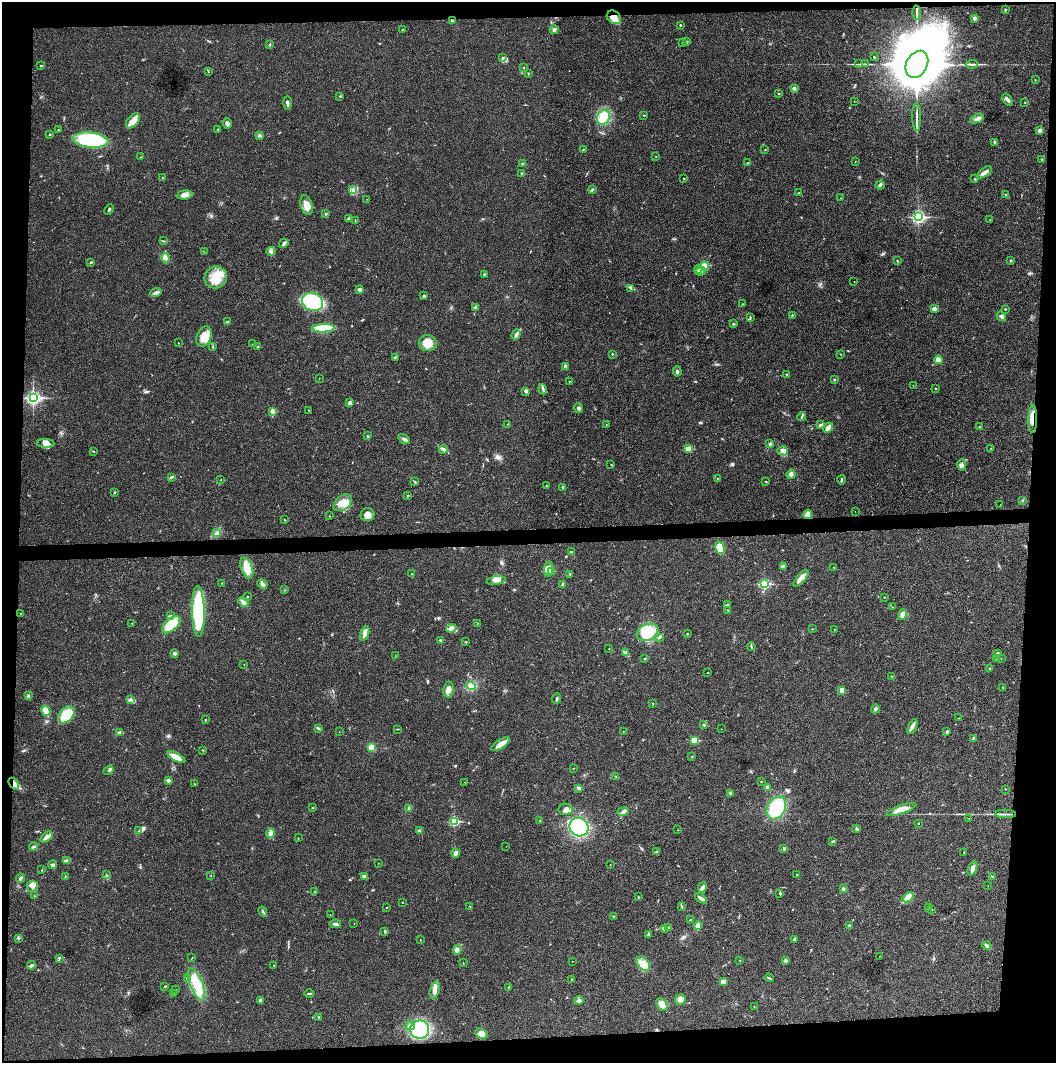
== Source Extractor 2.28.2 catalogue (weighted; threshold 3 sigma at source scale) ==
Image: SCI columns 4-4218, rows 2-4245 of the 4219 x 4245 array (HDU 1 of 3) = the unmasked area's bounding box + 8 px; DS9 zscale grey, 4 x 4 block average (1 PNG px = mean of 4 x 4 image px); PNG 1058 x 1065 px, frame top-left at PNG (2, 2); each listed source drawn as its Kron ellipse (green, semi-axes under 4 px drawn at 4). Shown black and unused: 9% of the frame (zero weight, under 3 of 4 exposures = <1% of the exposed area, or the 3 px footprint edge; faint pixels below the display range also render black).
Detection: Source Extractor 2.28.2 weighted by HDU 2 'WHT'. Background 0.0195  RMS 0.0041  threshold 0.0186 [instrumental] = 3 sigma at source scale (4.5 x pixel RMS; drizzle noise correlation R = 1.50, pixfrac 1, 0.05/0.05 arcsec/px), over >= 5 px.
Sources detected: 382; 5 inside a brighter object's white glare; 2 cosmic-ray / hot-pixel residue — neither listed nor drawn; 7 coinciding with a brighter row at this scale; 11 inside a brighter listed object's ellipse — not listed separately; the other 357 listed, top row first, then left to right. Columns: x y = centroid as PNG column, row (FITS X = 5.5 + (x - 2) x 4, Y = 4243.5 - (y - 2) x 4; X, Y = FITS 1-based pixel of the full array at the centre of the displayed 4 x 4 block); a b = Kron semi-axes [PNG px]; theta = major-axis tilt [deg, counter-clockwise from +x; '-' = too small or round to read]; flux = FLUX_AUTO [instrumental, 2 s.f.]
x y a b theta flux
1005 10 3 2 - 1.8
917 13 7 2 89 4.9
614 17 8 6 -40 22
974 18 3 3 - 5.3
452 21 4 3 - 4.5
681 25 3 2 - 1.6
402 30 2 2 - 1.5
554 30 4 3 - 6.6
686 42 2 2 - 0.94
682 43 2 2 - 0.7
270 45 2 2 - 1.8
503 57 2 2 - 1.6
874 57 2 2 - 2
858 64 4 2 - 2.3
865 64 2 2 - 1
917 64 14 10 62 20000
972 64 6 2 2 3.9
41 66 2 2 - 4.9
524 68 2 2 - 0.85
208 72 2 2 - 0.89
528 73 2 2 - 1.8
1035 80 2 2 - 0.92
794 88 3 3 - 4.7
779 94 2 2 - 1.7
340 97 2 2 - 0.76
1007 100 7 3 -56 8.4
854 101 2 2 - 0.56
1025 102 2 2 - 1.1
287 103 7 2 -89 5.9
644 115 3 2 - 1.6
603 117 8 6 66 53
917 117 14 2 -90 8.6
977 119 7 3 25 9.1
133 121 9 5 47 21
227 123 5 3 - 5.5
218 129 2 2 - 2
58 130 2 2 - 1.2
1040 130 3 3 - 9.6
49 134 2 2 - 1.3
259 135 3 3 - 3.5
91 140 18 7 -5 210
995 142 3 2 - 1.8
583 150 3 2 - 1.6
765 150 2 2 - 0.97
141 157 2 2 - 0.8
656 157 2 2 - 0.58
1042 159 2 2 - 2.8
855 161 2 2 - 0.51
748 162 3 2 - 1.4
523 164 3 2 - 2.4
984 172 8 3 35 11
522 173 2 2 - 1.7
163 178 2 2 - 1.7
684 178 2 2 - 2.2
975 179 2 2 - 1.6
880 185 5 3 - 4
353 190 3 3 - 4.7
592 190 3 2 - 4.1
798 193 2 2 - 1.2
1005 194 2 2 - 1.5
184 195 8 4 7 11
841 198 2 2 - 0.47
367 199 2 2 - 0.56
306 205 10 5 -74 19
109 210 5 2 - 3.6
325 214 2 2 - 1.7
918 217 3 2 - 480
348 218 3 2 - 2.3
990 220 2 2 - 0.96
355 221 2 2 - 1.1
163 241 3 2 - 1.6
284 243 5 3 - 7.2
271 251 4 3 - 5.3
204 252 2 2 - 0.65
165 258 5 3 - 6.6
897 261 2 2 - 1.8
1011 261 2 2 - 2.5
91 262 3 2 - 2.6
705 265 4 3 - 16
698 269 4 2 - 3.7
701 271 5 2 - 3.8
484 274 2 2 - 2
216 277 11 10 - 50
854 282 2 2 - 0.54
630 288 2 2 - 1.4
360 290 2 2 - 17
156 293 6 4 18 7.2
424 296 3 2 - 2.3
312 302 11 9 -22 190
742 304 2 2 - 0.81
475 307 3 2 - 5.3
934 308 2 2 - 24
1005 309 2 2 - 1.3
792 315 2 2 - 1.7
1001 316 5 3 - 8.6
750 317 3 2 - 1.6
228 322 3 2 - 3.2
733 324 3 2 - 2.2
323 328 11 4 3 120
516 335 5 3 - 5.8
204 336 10 7 66 39
178 343 2 2 - 1.1
428 343 9 8 - 32
253 344 2 2 - 1.4
213 347 3 2 - 1.4
258 347 2 2 - 5.1
612 354 2 2 - 1.6
841 354 2 2 - 0.75
395 357 4 2 - 2.8
938 360 4 3 - 19
565 367 4 2 - 4.3
677 371 5 3 - 4.2
787 375 3 2 - 2.2
319 379 2 2 - 0.53
834 380 2 2 - 4.9
569 381 2 2 - 0.97
913 386 2 2 - 0.48
936 388 2 2 - 1.1
543 389 5 3 - 5.6
526 391 4 3 - 4.3
33 397 3 3 - 710
350 403 4 3 - 7.3
578 408 5 3 - 5.7
272 411 4 4 - 9
309 411 2 2 - 0.9
802 417 4 2 - 3.7
1033 419 14 4 90 34
508 424 2 2 - 0.49
606 424 2 2 - 0.65
821 425 4 2 - 5
980 426 2 2 - 1.8
828 428 5 3 - 19
367 436 2 2 - 1.5
404 439 6 3 -32 5.6
46 443 8 4 -1 11
770 444 3 3 - 4.3
991 448 2 2 - 0.66
443 449 4 3 - 4.6
688 449 2 2 - 59
93 451 2 2 - 1.1
782 451 5 4 - 8.3
611 465 2 2 - 1.1
962 465 6 3 88 6.8
791 474 5 3 - 5
172 477 4 2 - 2.8
717 478 2 2 - 1
221 479 2 2 - 0.67
841 480 4 2 - 3.3
414 481 3 2 - 1.9
766 481 2 2 - 1.2
546 486 2 2 - 1.4
563 487 3 2 - 3.8
114 492 3 2 - 1.9
408 496 2 2 - 2.1
1022 500 2 2 - 0.78
343 503 10 7 41 24
1000 505 2 2 - 0.58
855 511 2 2 - 0.39
808 514 4 3 - 23
367 515 7 6 - 17
329 516 2 2 - 0.94
285 520 2 2 - 1.2
217 533 4 2 - 3.6
720 548 6 4 -74 49
571 552 3 2 - 2.4
783 566 3 2 - 6.1
834 567 2 2 - 1
247 568 11 5 -69 39
549 569 8 4 84 17
551 571 2 2 - 30
412 574 2 2 - 1.6
570 574 2 2 - 0.92
801 578 10 3 48 20
496 580 9 4 8 11
222 583 2 2 - 1.6
262 584 5 3 - 5.8
563 584 3 2 - 3.5
765 584 3 2 - 260
285 590 2 2 - 0.96
247 596 2 2 - 1.1
884 597 2 2 - 0.84
243 602 5 4 - 11
727 605 3 2 - 2.5
892 607 2 2 - 0.61
727 610 2 2 - 0.81
198 612 25 6 -89 250
20 613 2 2 - 0.93
902 615 5 3 - 7.1
171 616 3 2 - 1.8
131 623 2 2 - 0.49
477 623 2 2 - 0.68
171 625 11 6 42 74
451 628 5 3 - 5.8
812 629 2 2 - 0.73
834 629 2 2 - 0.74
648 632 11 8 20 53
365 633 8 4 70 9.3
687 634 2 2 - 1.3
659 637 3 2 - 2.7
440 640 2 2 - 5.4
466 642 2 2 - 1.5
751 646 4 2 - 3
609 649 2 2 - 0.61
175 653 2 2 - 6.6
626 653 2 2 - 2.1
998 653 4 2 - 1.4
395 656 2 2 - 0.46
645 658 2 2 - 0.97
997 659 2 2 - 1.6
1001 659 2 2 - 0.72
244 665 2 2 - 0.63
990 668 2 2 - 1.3
707 673 2 2 - 1.2
892 676 3 2 - 1.5
471 686 4 4 - 32
1002 687 2 2 - 0.45
449 689 8 5 81 12
842 690 4 3 - 13
28 696 3 2 - 2.6
130 699 2 2 - 1.3
557 699 5 2 - 3.5
653 703 2 2 - 1.2
875 709 4 3 - 4.3
46 711 5 4 - 22
66 715 10 6 46 68
959 718 2 2 - 0.97
205 720 2 2 - 1.8
704 725 2 2 - 0.84
912 726 8 3 67 8.8
318 728 4 2 - 4.7
397 729 2 2 - 1.1
721 729 2 2 - 0.39
623 731 2 2 - 1.2
339 732 2 2 - 0.6
947 732 4 2 - 3.8
120 733 4 2 - 9.8
973 738 3 2 - 2.5
695 740 2 2 - 110
501 744 10 3 36 23
371 747 4 4 - 22
203 750 2 2 - 1
176 757 10 4 -29 26
692 757 2 2 - 1.3
573 769 2 2 - 0.66
109 770 5 2 - 4.3
616 776 2 2 - 0.85
168 780 3 3 - 5.8
761 781 2 2 - 0.98
465 782 2 2 - 0.74
14 784 6 4 -52 13
194 784 2 2 - 0.82
767 787 4 3 - 6.1
579 788 4 3 - 4.7
1006 789 2 2 - 1.6
730 793 3 2 - 4.8
312 808 2 2 - 1.4
409 808 4 3 - 5.4
776 808 12 9 60 120
566 809 7 5 -8 12
901 809 16 4 19 31
623 812 6 3 20 7
1006 814 10 2 -1 6.9
969 818 2 2 - 0.52
454 821 3 2 - 190
540 821 2 2 - 1.1
918 823 2 2 - 1.3
579 827 10 9 - 290
857 829 3 2 - 3.8
678 830 2 2 - 0.77
139 831 3 2 - 2.5
419 831 2 2 - 14
271 833 5 2 - 31
46 837 7 3 37 12
298 838 2 2 - 0.93
833 841 3 2 - 2.7
506 846 2 2 - 0.47
33 847 4 2 - 4.3
784 849 2 2 - 13
657 852 4 3 - 3.5
964 852 3 2 - 1.4
455 853 4 2 - 12
66 861 4 4 - 5.4
378 863 2 2 - 0.51
52 865 4 3 - 4.9
610 865 2 2 - 0.59
972 868 7 4 67 9.3
42 870 2 2 - 1.3
106 874 2 2 - 0.76
797 874 2 2 - 1.2
65 876 2 2 - 0.93
211 876 2 2 - 0.95
992 876 3 2 - 2.3
364 877 4 3 - 5.7
20 878 5 2 - 4.6
32 886 5 5 - 11
988 886 2 2 - 0.36
702 887 5 3 - 7.6
843 889 3 2 - 5.6
315 892 2 2 - 2.2
780 893 3 2 - 2.1
34 896 2 2 - 0.95
638 897 2 2 - 1.1
908 897 6 4 39 22
701 898 7 2 -32 9.2
402 902 2 2 - 0.74
470 906 2 2 - 1.3
681 906 3 2 - 1.7
387 907 2 2 - 0.81
928 908 2 2 - 0.93
931 909 3 2 - 1.8
263 911 5 2 - 3.5
330 915 2 2 - 0.95
614 917 3 2 - 2.7
690 920 2 2 - 1.4
335 924 6 3 -6 6.7
354 924 2 2 - 0.47
698 926 4 2 - 3.1
849 926 3 3 - 2.8
668 928 4 2 - 2.6
664 929 3 2 - 1.9
385 931 3 2 - 3.5
648 935 3 2 - 2
19 938 2 2 - 1.7
794 939 2 2 - 1.4
420 940 2 2 - 0.72
987 945 4 3 - 4.2
457 950 5 3 - 6.5
879 956 2 2 - 0.44
59 958 3 2 - 1.9
192 958 2 2 - 0.91
740 960 2 2 - 1.1
572 961 2 2 - 0.45
785 961 4 3 - 4
463 963 3 2 - 0.91
643 964 8 5 -51 28
31 965 4 3 - 8.2
274 965 2 2 - 0.9
187 978 3 2 - 2.5
769 978 5 2 - 2.3
572 979 2 2 - 1.7
723 982 4 3 - 10
196 984 17 6 -67 44
164 987 2 2 - 1.4
508 987 2 2 - 1.3
175 990 2 2 - 2
435 990 9 4 73 14
174 993 2 2 - 1.1
309 994 5 2 - 2.7
680 999 5 5 - 13
260 1000 3 3 - 3.1
579 1001 4 3 - 5
662 1004 7 4 -57 22
754 1007 2 2 - 0.94
319 1017 2 2 - 2.6
410 1026 5 3 - 6.6
420 1030 9 9 - 110
481 1034 6 5 - 18
Overlapping masked pixels (flux is a lower limit): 3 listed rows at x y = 614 17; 1033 419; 14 784
Diffuse or blended objects may show on this block-average render without a row.